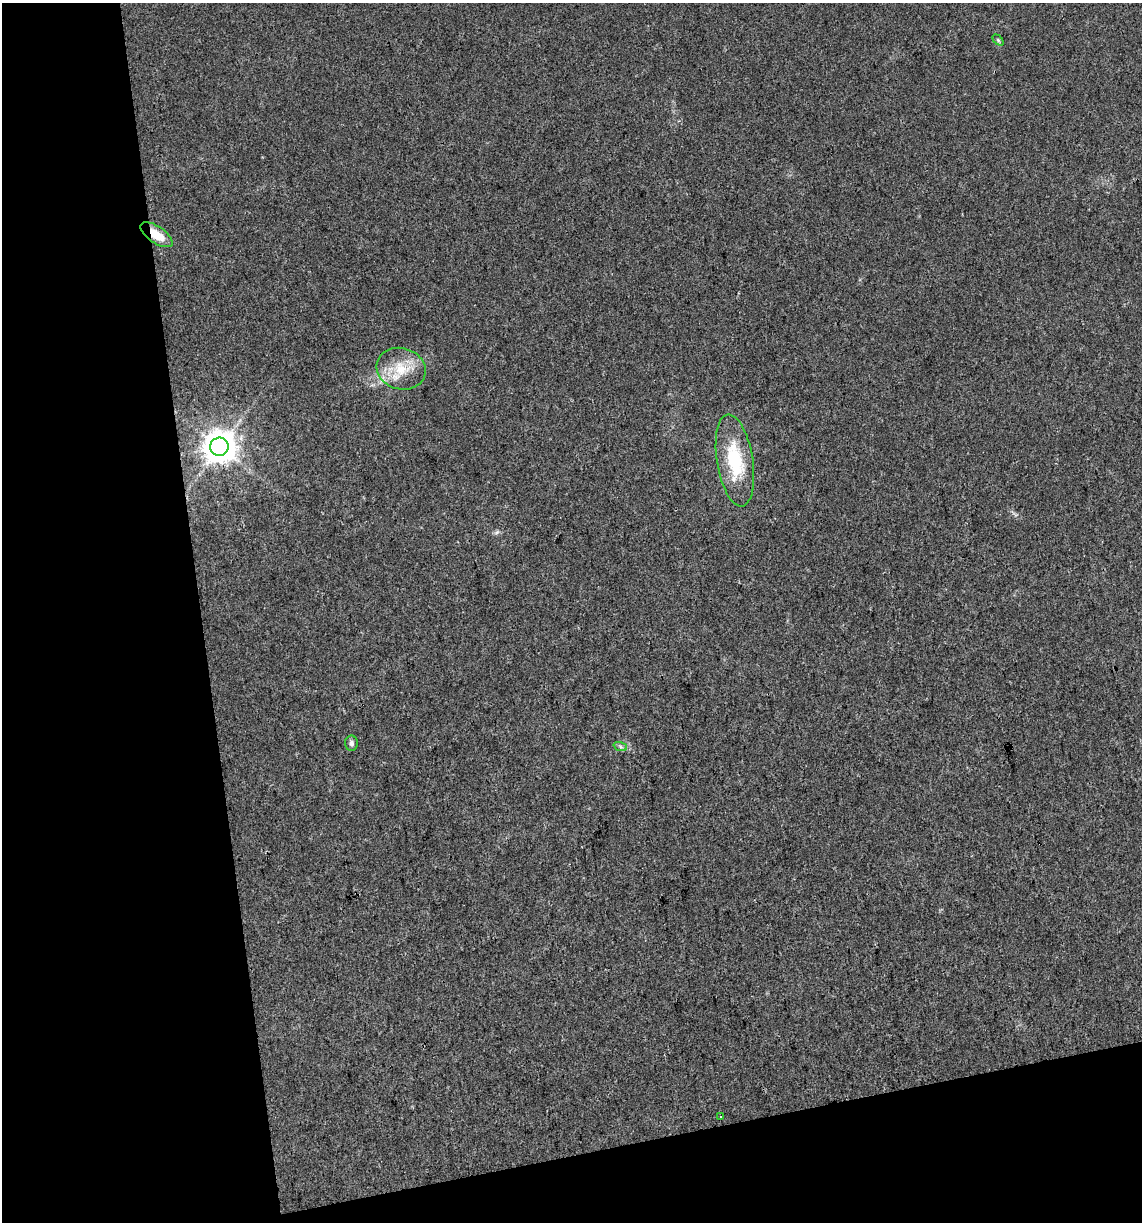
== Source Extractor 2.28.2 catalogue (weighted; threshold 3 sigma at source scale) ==
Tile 3 of 2 x 2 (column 1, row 2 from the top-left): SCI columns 24-1163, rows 1-1220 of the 2342 x 2441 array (HDU 1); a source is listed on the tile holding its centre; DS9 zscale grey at full resolution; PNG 1144 x 1224 px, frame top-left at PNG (2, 3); each listed source drawn as its Kron ellipse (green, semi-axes under 4 px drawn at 4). Shown black and unused: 23% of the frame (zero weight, under 3 of 4 exposures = <1% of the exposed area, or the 3 px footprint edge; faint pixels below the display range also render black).
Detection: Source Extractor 2.28.2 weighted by HDU 2 'WHT'; one run over the whole footprint, this tile lists its part. Background 0.0199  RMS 0.0052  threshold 0.0233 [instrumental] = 3 sigma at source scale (4.5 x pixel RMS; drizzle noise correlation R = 1.50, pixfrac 1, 0.0396/0.0396 arcsec/px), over >= 5 px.
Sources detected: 8; all 8 listed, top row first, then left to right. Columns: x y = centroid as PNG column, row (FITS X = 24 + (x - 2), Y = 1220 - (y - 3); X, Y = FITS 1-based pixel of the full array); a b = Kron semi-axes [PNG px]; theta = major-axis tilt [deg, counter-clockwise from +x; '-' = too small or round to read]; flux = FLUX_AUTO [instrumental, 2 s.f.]
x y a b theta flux
998 40 6 4 -46 0.64
156 235 18 8 -35 9.9
401 369 25 20 -16 16
219 447 9 9 - 960
735 460 46 18 -81 32
351 743 7 6 - 1.5
620 746 7 4 -20 1
721 1117 3 3 - 2.1
Overlapping masked pixels (flux is a lower limit): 1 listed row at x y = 156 235